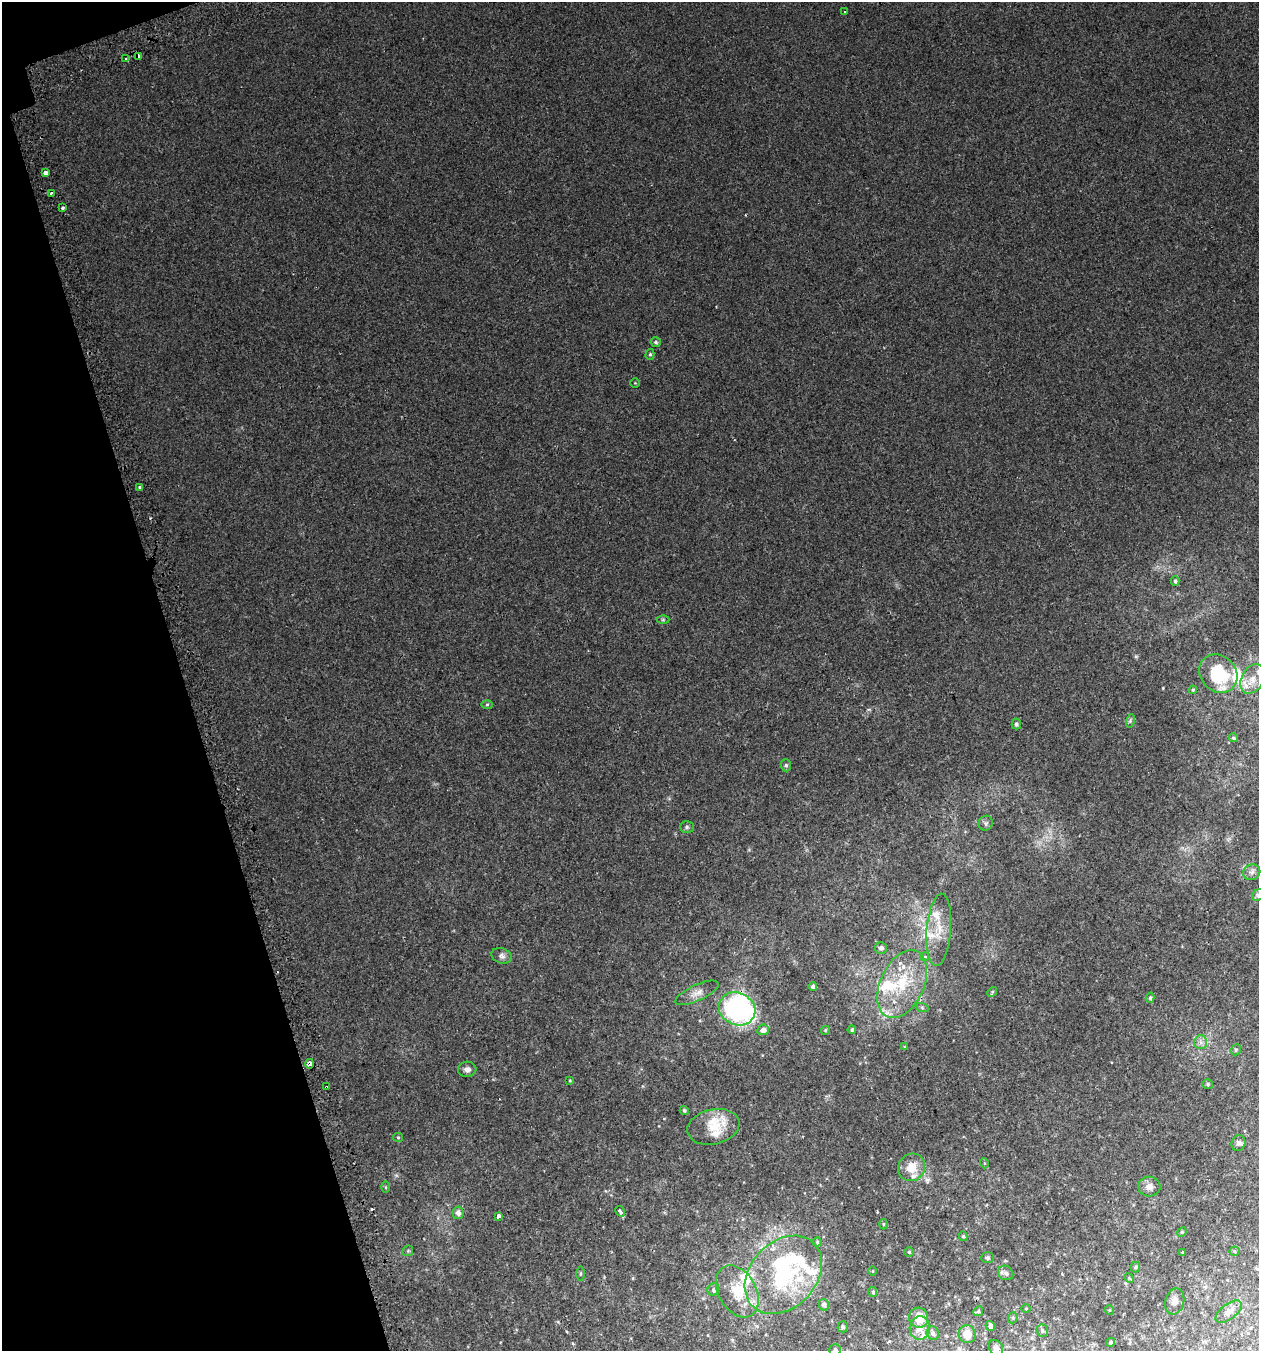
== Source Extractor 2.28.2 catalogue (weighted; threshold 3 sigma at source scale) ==
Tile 5 of 4 x 4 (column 1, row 2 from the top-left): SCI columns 113-1369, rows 2745-4093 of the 5304 x 5490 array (HDU 1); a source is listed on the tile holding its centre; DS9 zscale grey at full resolution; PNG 1261 x 1353 px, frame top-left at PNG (2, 2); each listed source drawn as its Kron ellipse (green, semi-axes under 4 px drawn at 4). Shown black and unused: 15% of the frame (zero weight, under 2 of 3 exposures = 3% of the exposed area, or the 3 px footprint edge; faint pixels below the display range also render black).
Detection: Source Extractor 2.28.2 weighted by HDU 2 'WHT'; one run over the whole footprint, this tile lists its part. Background 0.00786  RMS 0.0046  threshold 0.0207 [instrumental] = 3 sigma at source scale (4.5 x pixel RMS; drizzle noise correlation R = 1.50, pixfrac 1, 0.0396/0.0396 arcsec/px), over >= 5 px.
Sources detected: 110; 1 inside a brighter object's white glare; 3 cosmic-ray / hot-pixel residue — neither listed nor drawn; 14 inside a brighter listed object's ellipse — not listed separately; the other 92 listed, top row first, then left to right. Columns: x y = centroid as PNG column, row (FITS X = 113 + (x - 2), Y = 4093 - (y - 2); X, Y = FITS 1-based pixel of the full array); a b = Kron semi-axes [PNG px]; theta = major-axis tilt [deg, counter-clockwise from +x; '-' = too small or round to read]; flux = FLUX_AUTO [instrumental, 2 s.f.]
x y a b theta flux
844 11 3 3 - 0.58
138 56 4 3 - 4.3
126 59 3 3 - 5
45 173 4 3 - 19
51 193 3 2 - 2.1
63 208 3 3 - 3
656 342 5 4 - 0.75
650 354 5 4 - 0.68
635 383 4 4 - 0.42
140 487 3 3 - 2.2
1175 581 5 4 - 0.83
663 620 6 4 0 0.61
1218 674 20 17 -46 24
1253 679 16 11 60 6.1
1193 690 4 3 - 0.48
487 704 5 4 - 0.56
1130 721 7 4 73 0.83
1016 724 5 4 - 0.85
1234 738 4 3 - 0.69
786 765 6 5 - 0.74
986 823 7 7 - 1
687 827 7 5 -1 0.84
1252 872 9 7 22 1.7
1258 895 6 5 - 0.97
939 930 36 12 85 9.1
881 948 6 6 - 1.5
502 956 10 7 -19 1.9
925 957 4 3 - 1
902 984 36 22 65 24
813 986 4 4 - 1.1
992 992 5 4 - 0.57
697 993 23 8 25 3.7
1150 998 5 4 - 0.72
922 1007 6 4 -20 0.67
737 1009 19 16 -26 96
763 1030 6 5 - 2.6
825 1030 4 4 - 0.48
852 1030 4 4 - 0.96
1201 1042 7 6 - 1.5
905 1047 3 3 - 0.52
1236 1050 6 5 - 0.7
310 1064 5 4 - 1.9
467 1069 9 7 6 1.9
570 1080 4 3 - 0.45
1207 1084 5 4 - 0.77
326 1087 4 3 - 2.2
684 1110 4 4 - 0.75
713 1127 26 17 13 9.5
398 1137 5 4 - 0.51
1238 1143 8 7 - 1.4
984 1163 5 3 - 0.4
912 1167 14 13 - 6.2
386 1187 5 3 - 0.41
1149 1187 11 10 - 2.4
620 1211 6 3 -58 1.8
458 1213 6 5 - 2
499 1216 4 3 - 3
883 1224 5 3 - 0.38
1182 1232 5 4 - 0.45
963 1236 5 3 - 0.61
817 1242 4 4 - 0.53
408 1251 6 5 - 0.59
1234 1251 5 4 - 0.52
909 1252 5 5 - 0.61
1183 1252 4 2 - 0.37
988 1257 6 5 - 0.73
1135 1267 5 5 - 0.54
873 1271 4 3 - 0.38
580 1273 7 3 90 0.56
1006 1273 8 7 - 1.6
783 1275 44 33 47 43
1129 1278 5 4 - 0.45
713 1289 6 5 - 1.4
737 1291 28 19 -60 12
873 1292 5 4 - 0.81
1175 1301 13 9 76 2.5
824 1305 6 5 - 1.5
1026 1309 4 4 - 0.41
1109 1310 5 3 - 0.36
978 1311 5 4 - 0.63
1229 1311 15 7 37 2.8
919 1318 10 9 - 7.2
1013 1318 6 4 70 0.61
990 1326 5 4 - 1.1
843 1327 5 5 - 1.2
920 1328 12 10 84 3.7
1042 1331 6 5 - 0.83
933 1333 7 6 - 1.3
967 1334 9 8 - 4.8
1111 1342 5 4 - 0.65
996 1348 8 6 -60 1.6
835 1350 6 5 - 1.3
Overlapping masked pixels (flux is a lower limit): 3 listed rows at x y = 138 56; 310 1064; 326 1087
Isophote crosses this tile's border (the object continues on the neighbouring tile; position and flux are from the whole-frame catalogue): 2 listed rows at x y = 1258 895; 835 1350
Unlisted compact peaks at least as high as the median listed source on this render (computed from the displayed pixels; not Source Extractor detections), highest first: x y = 1163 688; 1136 657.